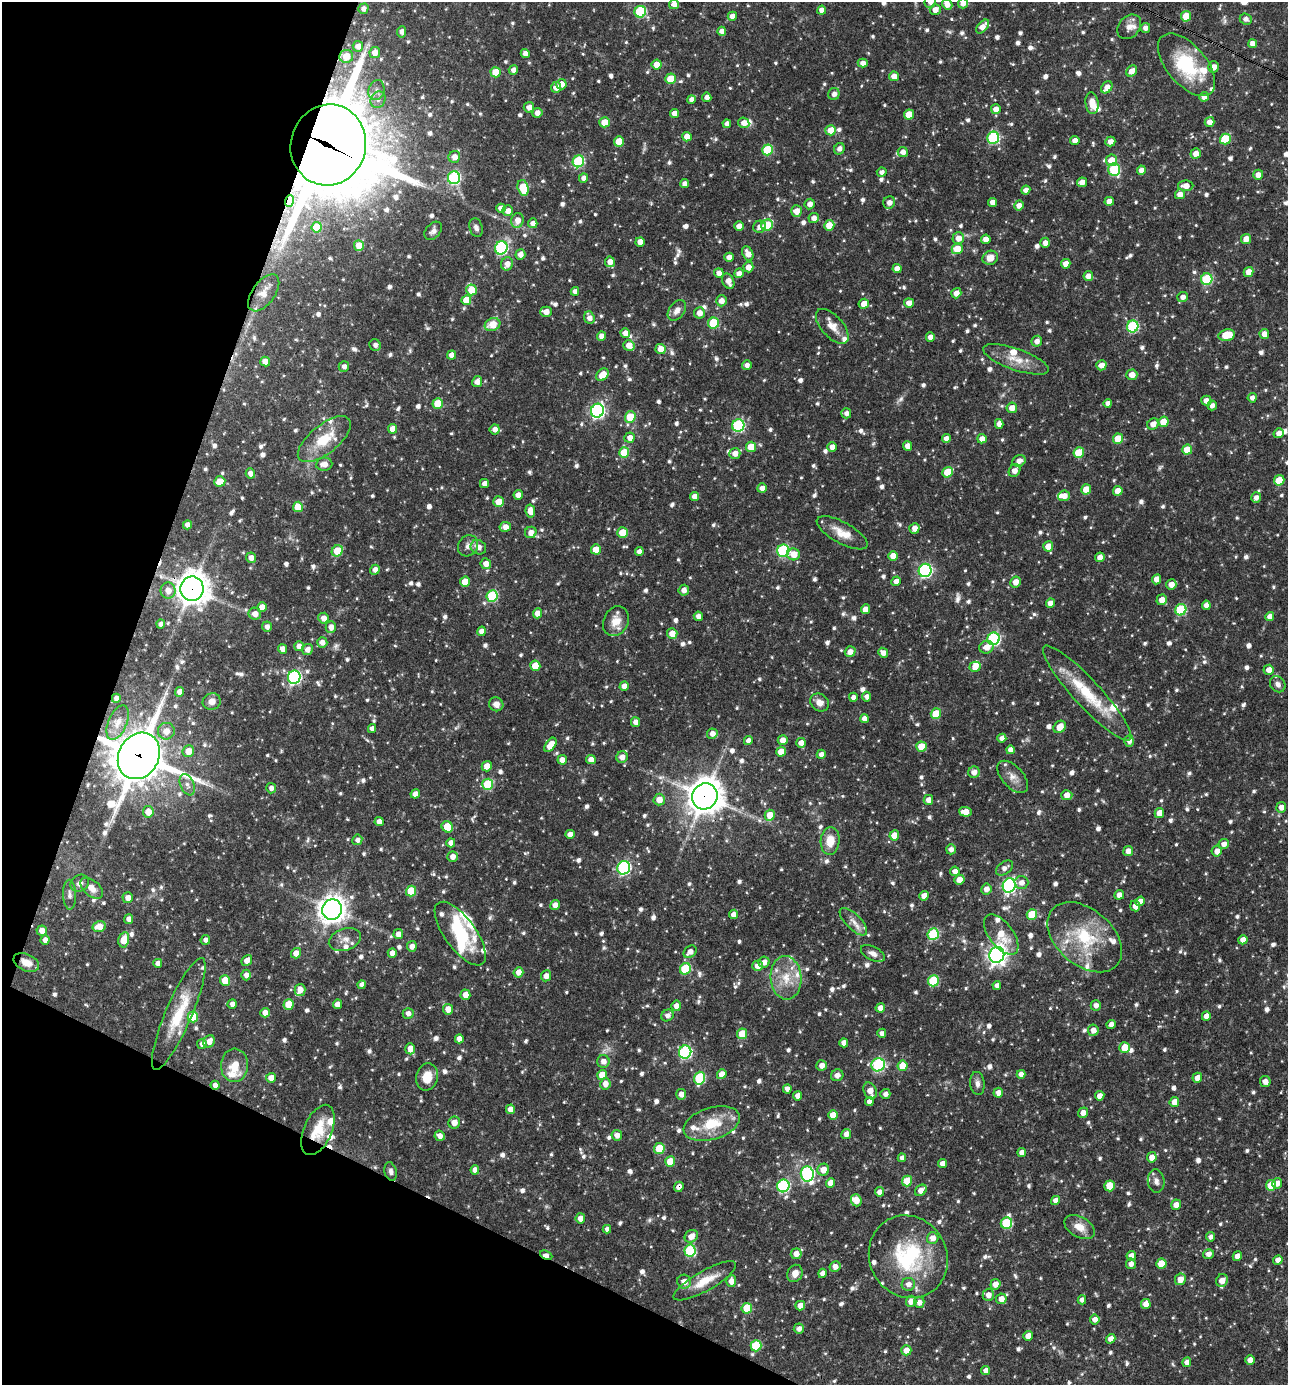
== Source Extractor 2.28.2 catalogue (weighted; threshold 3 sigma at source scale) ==
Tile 9 of 4 x 4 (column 1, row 3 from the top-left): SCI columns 270-1555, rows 1385-2767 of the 5550 x 5536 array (HDU 1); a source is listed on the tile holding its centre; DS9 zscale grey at full resolution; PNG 1290 x 1387 px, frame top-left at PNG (2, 2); each listed source drawn as its Kron ellipse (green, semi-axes under 4 px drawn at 4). Shown black and unused: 19% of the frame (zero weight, under 3 of 4 exposures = <1% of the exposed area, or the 3 px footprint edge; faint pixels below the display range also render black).
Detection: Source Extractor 2.28.2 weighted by HDU 2 'WHT'; one run over the whole footprint, this tile lists its part. Background 0.0652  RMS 0.0036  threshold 0.0161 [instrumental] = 3 sigma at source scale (4.5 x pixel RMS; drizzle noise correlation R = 1.50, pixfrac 1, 0.05/0.05 arcsec/px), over >= 5 px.
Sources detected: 1205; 5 too faint to see at this stretch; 1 inside a brighter object's white glare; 3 cosmic-ray / hot-pixel residue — neither listed nor drawn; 42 inside a brighter listed object's ellipse — not listed separately; of the other 1154, all 500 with FLUX_AUTO >= 1.61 (the completeness limit of this list) listed and drawn (654 fainter detections not listed), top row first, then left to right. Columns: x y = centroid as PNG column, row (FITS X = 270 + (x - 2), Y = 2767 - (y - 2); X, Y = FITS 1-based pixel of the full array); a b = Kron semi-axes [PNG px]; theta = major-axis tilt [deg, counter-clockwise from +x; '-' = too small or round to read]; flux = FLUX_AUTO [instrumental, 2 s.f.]
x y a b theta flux
930 2 6 5 - 2
963 3 5 5 - 2.3
674 4 5 5 - 2.5
947 4 5 4 - 2.5
363 9 5 5 - 1.7
822 10 4 4 - 2.6
935 10 5 5 - 2.7
640 12 6 5 - 30
732 16 5 4 - 2.4
1186 16 5 5 - 7.6
1246 19 6 5 - 1.7
983 27 8 5 47 3
1129 27 14 10 48 2.8
1145 28 5 4 - 1.8
722 31 4 4 - 2.4
402 32 6 4 85 2
1252 44 4 4 - 2.5
358 46 5 5 - 2.6
375 53 5 5 - 3
525 54 4 4 - 2.4
346 56 7 6 - 6.6
863 63 5 4 - 2.2
657 65 5 5 - 5.1
1187 65 37 19 -50 24
1214 67 5 5 - 2.7
513 70 5 4 - 2.4
1132 71 6 5 - 2.7
496 72 5 5 - 7
894 76 5 4 - 2.8
671 79 5 5 - 10
561 84 5 5 - 2.7
556 87 5 5 - 2.7
1107 87 7 5 52 2.6
376 90 10 8 74 1.9
834 94 6 5 - 1.7
707 97 4 4 - 2.1
1204 97 5 4 - 3
691 99 4 4 - 1.7
378 100 8 7 - 1.7
1092 103 11 6 -83 3.9
529 107 5 5 - 2.5
996 109 5 5 - 2.5
537 113 5 5 - 2.5
675 113 4 4 - 3.4
909 115 5 5 - 6.8
605 122 5 5 - 6.5
1209 122 5 5 - 2.7
744 123 6 5 - 2.8
727 124 4 4 - 2
831 130 5 5 - 5.5
687 137 5 5 - 4.1
993 138 6 6 - 37
1225 139 5 5 - 14
1075 140 5 4 - 2.5
619 141 5 5 - 6.6
1110 142 5 4 - 2.4
328 145 41 37 75 3600
839 149 6 5 - 1.8
767 150 5 5 - 19
903 152 5 5 - 2.3
1196 153 5 5 - 2.7
454 157 6 5 - 2.8
1112 160 6 5 - 5.2
578 161 6 5 - 32
1114 170 6 6 - 28
1141 170 4 4 - 2.4
882 172 5 4 - 1.7
1258 175 5 5 - 2.5
454 178 6 6 - 47
583 178 4 4 - 2.3
1082 182 5 4 - 2.7
684 184 4 4 - 1.8
1186 186 8 5 1 3.1
523 188 8 5 -74 15
1026 190 4 4 - 2.3
1180 194 5 5 - 2.8
290 201 6 4 72 7.4
1109 201 5 4 - 2.6
992 202 4 4 - 2.3
889 203 6 6 - 2.2
810 204 5 5 - 2.3
1019 205 5 4 - 2.4
501 208 5 4 - 2.1
508 211 5 5 - 2.6
796 211 6 5 - 3.8
814 218 5 5 - 2
517 220 7 6 - 3.3
533 223 5 5 - 2.3
767 225 6 5 - 14
829 225 5 5 - 6.6
739 226 5 4 - 3.4
317 227 5 5 - 10
760 227 6 6 - 2.1
476 228 9 6 -73 1.8
433 231 10 7 49 1.7
958 238 6 6 - 3.5
986 239 5 4 - 3.3
1246 239 5 5 - 3.3
640 242 5 4 - 3
1045 243 5 4 - 2
359 246 5 5 - 6.5
501 248 7 6 - 52
957 249 5 5 - 6.8
520 254 5 5 - 2.2
748 254 7 5 -64 3.2
729 257 4 4 - 2.3
990 258 8 7 - 4
610 262 5 5 - 2.6
507 264 6 6 - 2.7
1066 264 5 4 - 3.1
748 267 5 5 - 3.2
897 269 4 4 - 2.6
1249 272 5 5 - 3.2
719 273 5 4 - 2.4
739 273 5 4 - 2.2
1088 276 5 4 - 2.6
1207 279 6 5 - 26
728 281 8 5 -68 3.1
471 290 5 5 - 6.6
575 291 4 4 - 1.8
264 293 21 11 54 5
956 293 5 5 - 2.8
1183 297 5 5 - 2
466 300 5 5 - 6.6
721 301 5 5 - 2.7
909 303 5 4 - 2.8
864 304 5 5 - 3.7
677 310 11 7 54 2.3
546 312 5 5 - 2.7
699 313 5 5 - 3.3
589 318 6 5 - 2.4
713 323 5 5 - 18
493 325 8 6 21 5.7
832 326 21 11 -48 4.3
1133 326 6 5 - 37
625 333 5 4 - 2.5
1264 334 5 5 - 2.7
1227 335 8 5 11 9
601 336 5 4 - 2.9
930 337 4 4 - 2.3
1037 341 5 5 - 2.2
375 345 6 5 - 1.7
629 345 6 5 - 3.7
660 349 5 5 - 4.4
451 355 4 4 - 2.5
1016 359 34 10 -19 6.9
265 362 5 4 - 3
747 365 5 4 - 1.7
1101 365 5 5 - 2.7
344 366 5 5 - 1.7
602 375 7 5 43 5.3
1132 375 5 5 - 2.9
477 382 5 5 - 2.6
1252 398 4 4 - 1.6
1206 401 5 5 - 2.5
1108 403 4 4 - 1.7
438 404 5 5 - 9
1212 405 5 4 - 1.8
1012 408 5 5 - 3.4
597 411 7 6 - 82
846 413 5 5 - 1.8
630 417 6 5 - 12
1163 422 5 5 - 6.6
999 424 5 4 - 2.3
1153 424 6 5 - 3
738 425 6 6 - 41
393 429 5 4 - 3.9
495 429 5 5 - 2.3
1279 433 5 4 - 2.4
630 438 5 5 - 2.6
324 439 32 14 39 12
946 439 4 4 - 2.2
982 439 5 4 - 2.6
1118 439 5 5 - 9.2
908 446 5 4 - 3.1
751 447 5 5 - 6.8
832 447 5 4 - 2.6
1187 450 5 5 - 6.3
624 453 5 5 - 11
735 453 5 5 - 2.8
1079 453 5 5 - 11
1019 461 7 5 24 2.4
324 464 8 6 6 2.7
1014 470 7 5 52 2.8
948 472 5 5 - 8.9
250 473 5 4 - 2.4
1279 480 5 5 - 7.9
220 481 5 5 - 4.9
484 484 4 4 - 2.2
762 488 5 4 - 2.1
1086 489 5 5 - 6.9
1118 491 5 4 - 4.4
518 495 5 4 - 2.7
694 496 4 4 - 2.6
1064 496 6 5 - 3.1
1256 497 5 5 - 1.8
499 502 5 5 - 4.9
298 507 5 5 - 8
530 511 6 4 -80 3.2
187 525 4 4 - 2.1
505 527 6 5 - 2.7
914 528 5 5 - 2.6
531 532 6 5 - 2.8
623 533 5 5 - 8.7
842 533 28 10 -29 6.1
468 546 11 9 55 2.3
1048 546 5 5 - 4.8
478 547 8 7 - 2.5
596 549 5 5 - 4.8
337 551 6 5 - 10
783 551 6 6 - 41
639 552 5 4 - 1.8
794 554 6 6 - 4.9
893 556 5 5 - 3.8
1100 557 5 4 - 2.8
251 558 5 5 - 2.4
486 564 5 5 - 2.6
375 570 5 4 - 2.3
925 570 7 6 - 62
1157 579 5 4 - 2.9
896 581 5 4 - 2.5
465 582 5 5 - 6
1015 582 5 5 - 2.8
1171 584 5 5 - 3
192 589 12 11 - 510
684 590 5 5 - 2.2
168 591 8 7 - 3.4
492 596 6 5 - 27
1162 600 5 5 - 3.1
1050 603 5 4 - 2.6
1206 605 4 4 - 1.9
262 607 5 4 - 3.7
865 609 5 4 - 3.2
1181 610 6 5 - 25
538 613 5 4 - 4.2
255 614 6 6 - 2.7
698 616 5 4 - 2.2
1270 616 5 4 - 2.6
323 618 5 5 - 2.7
616 621 15 12 63 5.2
161 624 4 4 - 2
267 627 5 5 - 1.9
331 627 6 5 - 2.8
482 631 5 4 - 2.8
672 633 5 5 - 4.5
994 639 6 6 - 53
322 642 5 5 - 2.5
299 646 5 4 - 2.7
986 647 7 6 - 3.1
282 649 5 4 - 2.5
307 649 5 5 - 2.2
850 652 5 5 - 2.7
883 653 5 4 - 2.4
535 666 5 5 - 7.8
975 667 5 5 - 3.6
1269 670 5 5 - 3
294 677 7 6 - 64
1278 684 9 7 -49 1.8
624 686 5 4 - 2.7
180 692 5 4 - 3
1087 693 63 13 -47 18
853 697 4 4 - 1.7
867 697 5 4 - 1.9
116 698 4 4 - 1.7
212 701 9 8 - 2.8
820 702 10 8 -40 2.8
496 704 7 7 - 2.4
936 714 5 5 - 11
864 719 4 4 - 2.4
118 722 18 9 67 3.6
636 722 5 4 - 2.8
1060 727 7 5 47 4.8
372 728 4 4 - 1.9
166 731 8 8 - 3.7
712 734 5 5 - 2.4
1002 738 4 4 - 2.3
783 740 5 5 - 3.2
748 741 4 4 - 2.3
1129 741 5 5 - 1.9
801 743 5 5 - 3.2
550 745 8 4 55 5.4
921 747 5 5 - 6.9
1010 750 4 4 - 2.4
188 751 6 5 - 4.4
781 752 5 5 - 5
821 754 4 4 - 2
139 756 24 20 60 1500
622 757 6 5 - 2.7
591 759 5 4 - 2.9
562 760 4 4 - 2.7
487 766 5 5 - 3.5
974 772 6 5 - 2.6
1013 777 19 10 -48 3.4
488 784 5 5 - 19
187 785 11 6 -67 1.7
271 788 5 5 - 1.9
415 794 5 4 - 2.9
1067 795 5 5 - 2.7
705 796 13 12 - 700
659 800 6 5 - 3.4
928 800 5 5 - 2.8
1281 807 5 5 - 2.6
148 812 6 5 - 4.4
965 812 6 4 -4 4.3
1159 813 5 4 - 4.3
770 815 5 5 - 5.7
379 822 4 4 - 2.8
447 827 6 5 - 9.1
570 834 4 4 - 2.8
894 835 5 5 - 5
357 840 5 5 - 1.6
830 841 14 9 85 6.6
451 843 4 4 - 2.4
1224 844 5 5 - 2.2
951 849 5 5 - 1.7
1128 851 5 4 - 2.9
1217 851 5 5 - 2.5
453 857 5 5 - 2.2
624 868 7 6 - 55
1004 868 10 6 35 1.9
955 871 5 5 - 2.7
959 880 5 4 - 3.6
1021 882 7 6 - 2.3
80 883 9 8 - 1.9
1009 885 7 6 - 76
92 888 13 8 -41 3
986 889 5 5 - 2.6
411 891 5 5 - 12
69 895 15 6 -88 1.7
1119 895 5 4 - 2.6
924 896 5 4 - 3.5
128 898 5 5 - 3
1140 901 5 4 - 2.4
555 905 5 4 - 2.6
1135 906 5 5 - 2.8
332 909 10 10 - 360
733 914 5 4 - 2.7
1032 914 5 5 - 14
129 919 5 4 - 2.3
853 922 18 7 -45 3
99 926 6 5 - 4.9
42 931 5 5 - 3
398 934 5 4 - 2.6
460 934 38 15 -54 23
933 934 6 5 - 28
1001 935 23 12 -53 8
1085 937 43 28 -41 24
45 940 5 4 - 2.4
124 940 8 5 76 7
205 940 5 5 - 1.6
345 940 17 10 19 3.1
1243 940 5 4 - 2.9
412 946 5 5 - 2.4
690 952 7 5 40 2.4
296 953 5 5 - 3.5
392 953 4 4 - 2.5
873 954 13 6 -27 2.1
997 955 8 7 - 200
247 960 6 4 49 2.8
26 962 13 8 -24 4
764 962 5 5 - 2
158 963 4 4 - 2.5
757 966 5 5 - 3
685 969 6 5 - 19
518 972 5 5 - 3
246 975 5 5 - 2
546 976 5 5 - 2.7
786 978 22 15 -86 9.1
225 981 5 5 - 9.7
933 981 6 5 - 20
362 985 4 4 - 1.9
997 986 4 4 - 1.8
300 990 6 5 - 3.1
465 995 5 5 - 3.6
232 1004 5 4 - 2.2
288 1004 5 5 - 8
337 1004 5 4 - 2.7
1096 1005 5 5 - 1.8
676 1006 5 5 - 2.4
880 1008 4 4 - 2.7
448 1009 5 5 - 3.7
265 1013 5 4 - 2.6
408 1013 5 5 - 1.9
179 1014 60 13 67 17
667 1015 6 5 - 1.6
1206 1016 5 4 - 3.2
193 1017 5 5 - 13
1111 1025 4 4 - 2.5
1093 1030 5 5 - 2.7
882 1033 5 4 - 1.6
742 1034 5 5 - 7.9
459 1039 4 4 - 2.7
209 1041 7 5 62 3
844 1043 4 4 - 2.5
202 1044 5 5 - 1.6
1124 1047 5 5 - 5.5
410 1049 6 5 - 4.3
685 1052 6 6 - 47
603 1061 6 6 - 2.6
235 1065 16 13 86 6.7
821 1065 5 5 - 2.4
878 1065 7 6 - 43
903 1066 5 5 - 6.8
722 1074 5 4 - 3.5
1021 1074 4 4 - 2.3
602 1075 5 5 - 6.3
837 1075 6 5 - 1.9
427 1077 14 11 76 5.4
271 1078 5 5 - 2.7
700 1078 6 5 - 27
1197 1078 5 5 - 2.8
1265 1081 5 5 - 2.2
977 1083 11 7 -83 1.8
605 1084 6 5 - 2.9
215 1085 4 4 - 1.8
787 1089 4 4 - 1.7
870 1091 9 6 -69 3.3
998 1093 5 4 - 2.4
681 1094 5 5 - 2.5
885 1094 5 5 - 1.8
798 1096 5 4 - 2.4
1100 1096 5 4 - 2.6
869 1102 4 4 - 2.5
1174 1102 5 4 - 3.7
511 1109 5 4 - 3.4
1083 1113 5 5 - 2.6
833 1115 5 5 - 4.5
454 1123 6 6 - 2.9
712 1124 29 16 17 12
318 1130 27 14 66 9.9
846 1134 5 4 - 2.1
617 1135 5 5 - 2.6
440 1136 5 5 - 2.2
659 1149 5 5 - 13
1022 1152 4 4 - 2.7
1152 1157 5 4 - 3.3
902 1158 4 4 - 1.6
670 1162 5 5 - 7.5
942 1164 4 4 - 2.5
475 1170 4 4 - 2.5
823 1170 6 6 - 3.7
391 1171 9 6 -76 2
807 1174 7 6 - 63
907 1181 5 5 - 6.9
1156 1181 12 8 -84 1.9
831 1183 5 4 - 3.7
1277 1183 5 5 - 2.6
1271 1185 5 5 - 8.2
783 1186 6 6 - 43
1110 1186 5 5 - 6.4
679 1187 5 4 - 2.1
921 1190 6 5 - 2.7
879 1192 5 4 - 2
856 1200 6 5 - 3.8
1056 1200 5 4 - 2.5
1176 1205 5 5 - 2.8
580 1218 5 5 - 2.9
1006 1223 6 5 - 20
1079 1227 16 10 -30 4.8
607 1229 4 4 - 1.6
691 1236 7 6 - 3.4
1211 1237 4 4 - 1.6
933 1238 6 6 - 2.8
690 1251 6 5 - 29
796 1254 5 5 - 3
1208 1254 5 5 - 1.8
546 1255 6 4 -25 4.1
1131 1256 5 4 - 3.3
1237 1256 5 4 - 2.6
908 1257 42 38 -61 35
1278 1260 5 4 - 2.7
1161 1263 5 5 - 7.2
1131 1264 5 5 - 1.9
835 1267 5 5 - 2.6
795 1273 9 7 61 2.5
822 1273 4 4 - 2.5
1180 1279 6 5 - 3.6
1222 1280 6 5 - 3.4
705 1281 35 10 29 7.6
731 1281 6 5 - 2.8
684 1282 7 7 - 3
908 1284 6 6 - 2
995 1284 5 5 - 2.8
988 1295 6 5 - 2.7
1001 1299 5 5 - 2.8
1082 1300 4 4 - 1.7
911 1301 5 5 - 3.8
919 1302 5 5 - 2
1146 1304 5 5 - 3.1
800 1306 5 4 - 2.9
747 1308 5 5 - 12
1095 1319 5 5 - 2.1
799 1329 5 5 - 1.9
1028 1336 5 4 - 3.5
1111 1339 5 4 - 2.6
756 1346 5 5 - 15
906 1350 5 5 - 3.6
1250 1360 5 4 - 2.6
1187 1362 5 4 - 2.5
986 1370 4 4 - 2.4
Overlapping masked pixels (flux is a lower limit): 13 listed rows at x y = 346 56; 328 145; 290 201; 264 293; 192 589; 139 756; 705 796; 26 962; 215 1085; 318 1130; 679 1187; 546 1255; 908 1257
Isophote crosses this tile's border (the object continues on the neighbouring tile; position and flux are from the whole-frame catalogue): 2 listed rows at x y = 930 2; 963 3